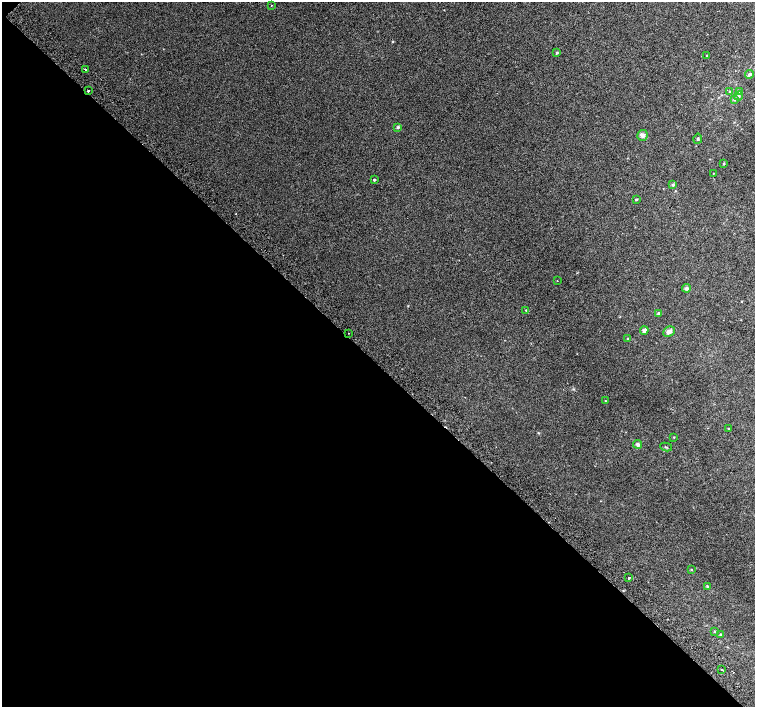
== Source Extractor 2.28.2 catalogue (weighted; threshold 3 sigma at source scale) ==
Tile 9 of 4 x 4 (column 1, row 3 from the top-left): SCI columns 40-1545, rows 1664-3072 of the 6096 x 6079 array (HDU 1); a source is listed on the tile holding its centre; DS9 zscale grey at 2 x 2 block average (1 PNG px = mean of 2 x 2 image px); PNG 757 x 709 px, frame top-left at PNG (2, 2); each listed source drawn as its Kron ellipse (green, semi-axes under 4 px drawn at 4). Shown black and unused: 49% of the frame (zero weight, under 2 of 3 exposures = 2% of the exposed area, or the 3 px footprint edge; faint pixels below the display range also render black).
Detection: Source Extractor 2.28.2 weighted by HDU 2 'WHT'; one run over the whole footprint, this tile lists its part. Background 0.0147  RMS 0.0075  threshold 0.0339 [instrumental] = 3 sigma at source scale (4.5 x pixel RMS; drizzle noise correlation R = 1.50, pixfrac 1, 0.0396/0.0396 arcsec/px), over >= 5 px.
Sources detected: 37; all 37 listed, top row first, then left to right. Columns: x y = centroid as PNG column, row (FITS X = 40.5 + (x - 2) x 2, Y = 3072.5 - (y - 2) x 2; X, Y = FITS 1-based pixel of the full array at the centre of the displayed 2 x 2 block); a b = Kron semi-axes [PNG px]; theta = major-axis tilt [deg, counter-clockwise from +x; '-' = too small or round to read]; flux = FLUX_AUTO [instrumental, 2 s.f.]
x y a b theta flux
271 5 2 2 - 1.3
557 53 3 2 - 1.5
707 56 3 2 - 0.9
85 69 2 2 - 1.6
749 74 4 3 - 3.8
88 91 2 2 - 3.4
729 91 2 2 - 0.89
739 91 3 3 - 1.5
738 96 5 4 - 3
735 99 4 3 - 2.2
398 127 4 4 - 2.5
642 135 5 5 - 5.6
698 139 5 3 - 2.1
724 164 3 3 - 1.6
713 173 2 2 - 0.63
374 180 2 2 - 2.7
673 185 4 4 - 2.1
636 200 2 2 - 2.6
557 281 2 2 - 0.66
686 288 4 4 - 3.9
526 310 2 2 - 1
659 313 4 3 - 2.9
644 330 4 4 - 4.7
669 331 6 5 - 7.5
348 333 2 2 - 1.8
628 339 3 2 - 1.7
605 401 3 2 - 0.73
728 428 2 2 - 1.1
674 437 3 2 - 0.89
638 444 4 3 - 4.4
666 447 6 2 -11 1.4
691 570 2 2 - 1
628 578 2 2 - 3.6
707 586 3 2 - 1.2
715 631 3 2 - 1.3
720 634 3 3 - 1.5
722 670 2 2 - 1.5
Overlapping masked pixels (flux is a lower limit): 1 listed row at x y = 88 91
Diffuse or blended objects may show on this block-average render without a row.